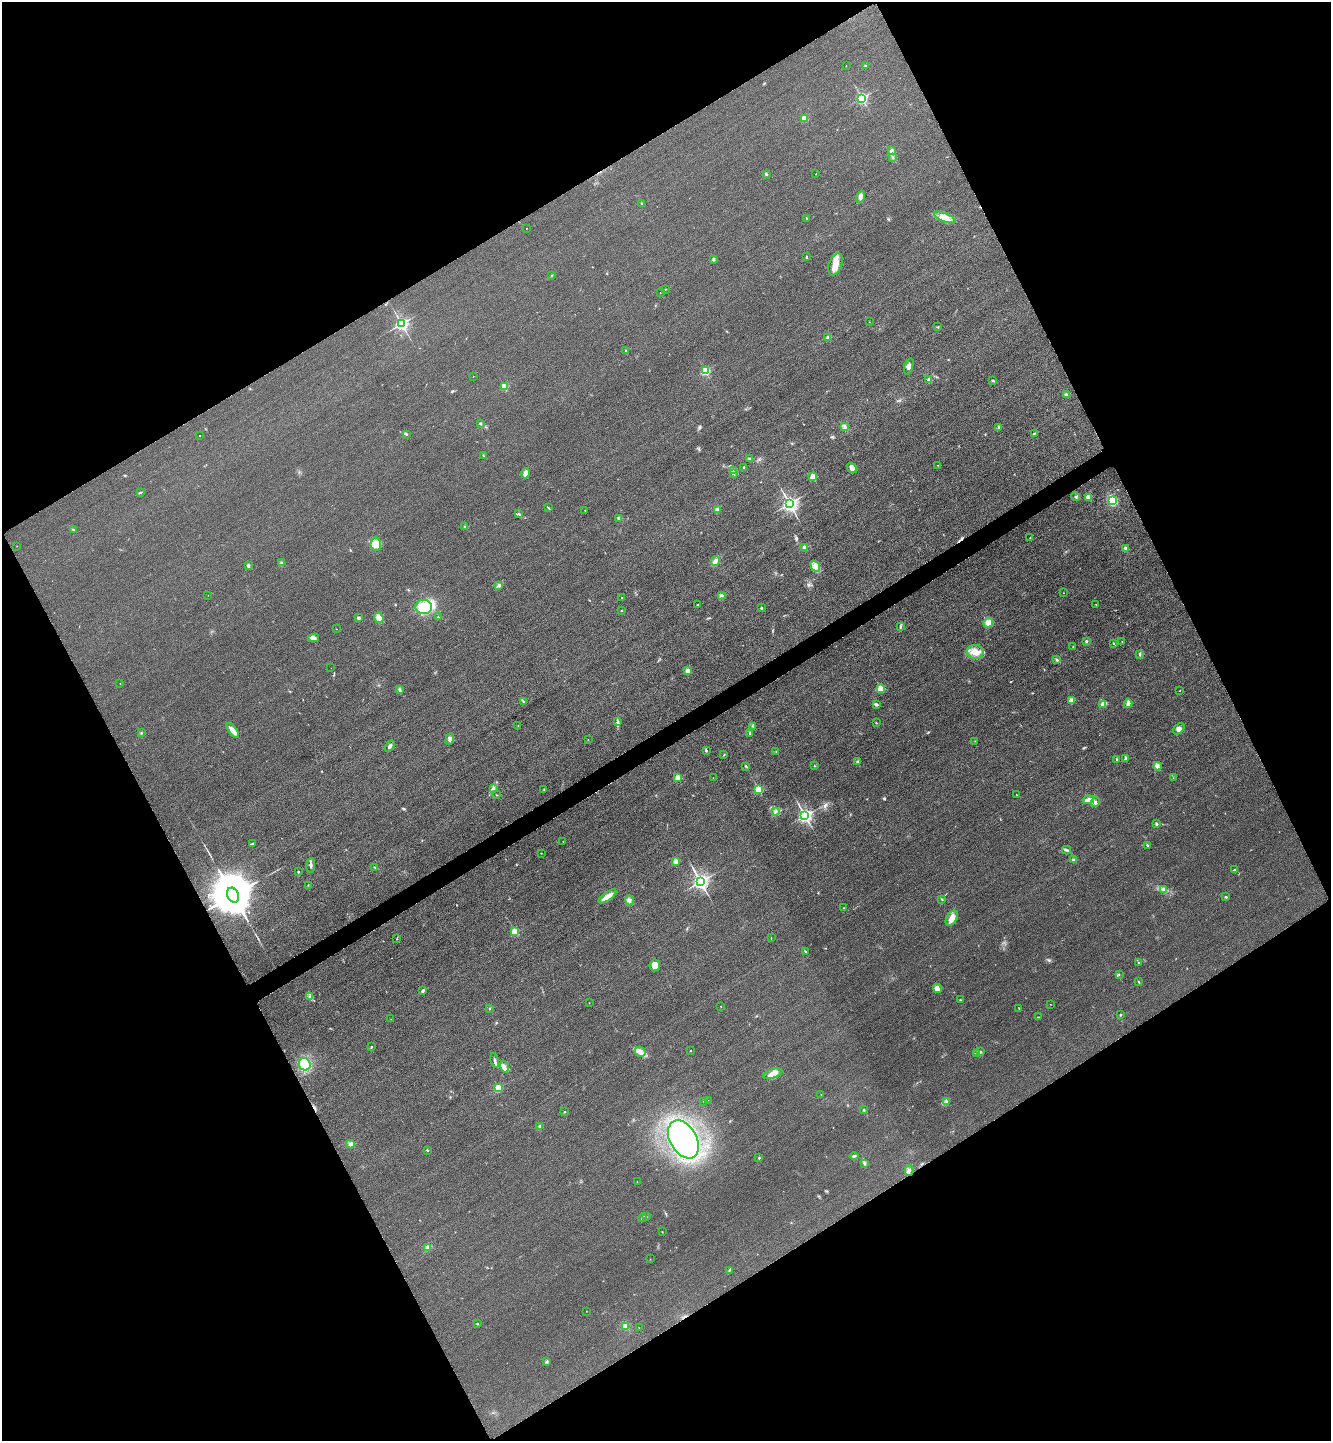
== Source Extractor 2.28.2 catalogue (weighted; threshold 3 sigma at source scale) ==
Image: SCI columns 179-5491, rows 31-5785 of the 5808 x 5817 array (HDU 1 of 3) = the unmasked area's bounding box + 8 px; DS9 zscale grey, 4 x 4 block average (1 PNG px = mean of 4 x 4 image px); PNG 1333 x 1443 px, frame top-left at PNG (2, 2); each listed source drawn as its Kron ellipse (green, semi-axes under 4 px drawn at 4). Shown black and unused: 47% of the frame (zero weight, under 3 of 4 exposures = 3% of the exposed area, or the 3 px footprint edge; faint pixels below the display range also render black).
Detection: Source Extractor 2.28.2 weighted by HDU 2 'WHT'. Background 0.0837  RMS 0.017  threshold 0.0763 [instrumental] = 3 sigma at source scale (4.5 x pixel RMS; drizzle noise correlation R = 1.50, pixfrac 1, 0.05/0.05 arcsec/px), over >= 5 px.
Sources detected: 229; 2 too faint to see at this stretch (4 x 4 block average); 2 inside a brighter object's white glare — neither listed nor drawn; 6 coinciding with a brighter row at this scale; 6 inside a brighter listed object's ellipse — not listed separately; the other 213 listed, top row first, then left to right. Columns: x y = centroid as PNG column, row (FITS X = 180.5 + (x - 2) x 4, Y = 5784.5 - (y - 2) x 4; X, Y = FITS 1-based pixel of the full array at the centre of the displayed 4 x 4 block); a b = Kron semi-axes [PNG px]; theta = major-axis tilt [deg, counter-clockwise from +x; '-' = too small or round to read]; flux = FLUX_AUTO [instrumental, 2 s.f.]
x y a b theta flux
865 65 2 2 - 6.5
846 66 2 2 - 2.3
862 98 2 2 - 1800
804 118 2 2 - 430
892 151 2 2 - 200
893 157 3 2 - 6.7
766 174 3 2 - 9.3
816 174 2 2 - 1.7
860 197 6 4 66 31
641 203 3 2 - 6.4
806 218 3 2 - 6.2
945 218 11 4 -23 73
526 228 2 2 - 2.6
806 257 3 2 - 8.2
713 260 2 2 - 5.5
835 264 11 6 70 110
552 275 2 2 - 3.1
665 289 2 2 - 3.5
660 292 2 2 - 2.1
869 322 2 2 - 2
401 324 2 2 - 2900
938 327 2 2 - 5.8
828 338 2 2 - 120
625 351 2 2 - 5.5
909 366 8 3 72 29
705 371 2 2 - 940
473 376 2 2 - 2.1
929 379 3 2 - 51
992 381 3 2 - 8.9
504 386 2 2 - 470
1066 394 3 2 - 25
480 423 2 2 - 36
844 427 4 3 - 20
999 427 4 3 - 14
1035 433 2 2 - 6.2
406 434 2 2 - 8.6
200 435 2 2 - 3.8
483 456 3 2 - 5.8
750 459 3 2 - 9.7
938 465 2 2 - 3.8
744 467 3 2 - 14
852 468 6 4 -39 41
733 471 3 2 - 14
526 473 5 3 - 52
733 473 3 2 - 11
813 476 2 2 - 360
141 492 2 2 - 6.6
1075 497 4 3 - 19
1088 498 2 2 - 230
1112 501 3 2 - 380
789 503 3 2 - 4400
548 508 3 2 - 6.9
585 510 2 2 - 3
717 510 3 3 - 41
518 514 2 2 - 4.3
619 518 2 2 - 76
465 527 3 2 - 8.4
73 530 2 2 - 6.7
1030 538 2 2 - 3
376 544 6 5 - 130
17 546 2 2 - 2.9
804 547 4 3 - 29
1126 549 4 3 - 36
715 561 5 4 - 35
281 563 3 2 - 14
248 566 3 2 - 13
815 566 6 4 -52 44
499 585 4 2 - 15
1064 593 2 2 - 2.1
208 595 2 2 - 1.5
721 595 4 3 - 16
622 597 2 2 - 3.5
698 604 3 2 - 6.4
1096 604 2 2 - 5.3
423 607 8 7 - 240
761 608 2 2 - 11
621 610 2 2 - 4.5
438 617 2 2 - 6.4
358 618 3 3 - 20
379 618 5 3 - 59
988 623 5 4 - 69
901 626 2 2 - 9.8
337 629 2 2 - 2.8
314 638 5 4 - 33
1086 641 2 2 - 14
1122 641 2 2 - 2.7
1113 644 2 2 - 5.2
1073 647 2 2 - 3.6
975 652 8 7 - 95
1139 654 2 2 - 5.6
1057 660 3 3 - 12
331 668 2 2 - 1.6
687 670 4 4 - 29
120 683 2 2 - 2.3
881 689 2 2 - 540
399 690 2 2 - 10
1180 691 2 2 - 2.9
1071 700 3 3 - 51
523 702 2 2 - 7.1
876 704 4 2 - 19
1128 704 4 3 - 40
1103 705 3 2 - 170
617 722 4 2 - 15
876 723 3 2 - 4.6
518 726 2 2 - 5
752 726 3 2 - 11
1179 729 6 4 46 41
233 731 8 3 -53 82
141 733 2 2 - 6.7
749 733 3 2 - 9.5
450 739 6 4 69 30
588 739 2 2 - 3.2
975 741 2 2 - 3.5
390 746 6 2 59 28
706 750 3 2 - 11
776 752 2 2 - 2.7
724 755 3 2 - 6.1
1117 759 3 2 - 8.8
1125 759 3 2 - 12
857 762 3 2 - 12
746 766 4 2 - 10
814 766 2 2 - 3.9
1157 766 4 4 - 28
678 778 2 2 - 340
713 778 2 2 - 2
1173 778 2 2 - 2.3
493 788 3 2 - 13
544 789 2 2 - 5.8
758 789 2 2 - 890
497 795 3 2 - 5.7
1016 795 2 2 - 3.6
1088 800 6 4 13 42
1095 802 5 3 - 21
776 811 3 3 - 16
805 816 2 2 - 3700
1156 824 3 2 - 16
563 841 2 2 - 4.3
252 844 4 2 - 15
1147 845 3 2 - 8.5
1067 850 4 2 - 13
541 853 2 2 - 3.8
1073 860 3 2 - 11
676 862 2 2 - 230
311 865 7 2 85 24
375 867 2 2 - 6.1
1234 870 2 2 - 19
298 872 2 2 - 9.8
700 882 3 2 - 4600
308 885 2 2 - 5.1
1163 890 4 3 - 18
233 895 8 5 -63 67000
607 896 10 4 36 66
1226 897 2 2 - 25
942 899 2 2 - 6.2
629 900 5 3 - 35
844 908 2 2 - 5.2
952 918 8 5 61 70
515 932 2 2 - 510
771 938 2 2 - 3.6
396 939 2 2 - 3.7
805 951 2 2 - 5.2
1139 963 2 2 - 4
655 965 6 5 - 76
1119 975 2 2 - 3.9
1138 982 2 2 - 5.4
937 988 4 4 - 96
423 991 3 2 - 17
310 996 3 2 - 9.5
960 1000 2 2 - 5.7
589 1003 2 2 - 3.3
1050 1004 2 2 - 2.2
721 1006 2 2 - 3.3
489 1008 2 2 - 5
1019 1008 4 2 - 5.4
1120 1015 2 2 - 20
1038 1017 3 2 - 4.9
391 1019 2 2 - 1.5
372 1047 3 2 - 6.7
690 1051 2 2 - 3.5
980 1051 2 2 - 4.9
640 1052 6 5 - 46
977 1054 2 2 - 5
495 1060 7 2 -78 24
305 1064 6 5 - 290
504 1067 6 3 -74 37
773 1074 10 4 17 62
498 1088 2 2 - 540
821 1094 2 2 - 3.3
708 1100 2 2 - 2
704 1101 2 2 - 4.4
946 1101 3 2 - 12
864 1110 3 2 - 8.2
565 1112 2 2 - 5.5
539 1126 3 2 - 13
683 1139 20 13 -60 3100
350 1144 4 3 - 25
427 1150 2 2 - 8.2
854 1156 4 2 - 16
759 1158 2 2 - 23
864 1163 4 2 - 13
909 1170 5 4 - 28
637 1182 2 2 - 3.6
647 1217 2 2 - 3
642 1218 4 2 - 8.6
662 1232 2 2 - 3.4
428 1247 3 3 - 31
650 1259 2 2 - 2.1
729 1271 2 2 - 6.6
586 1311 2 2 - 2.5
477 1324 2 2 - 19
625 1326 4 4 - 47
639 1328 2 2 - 2.1
546 1362 4 2 - 12
Diffuse or blended objects may show on this block-average render without a row.